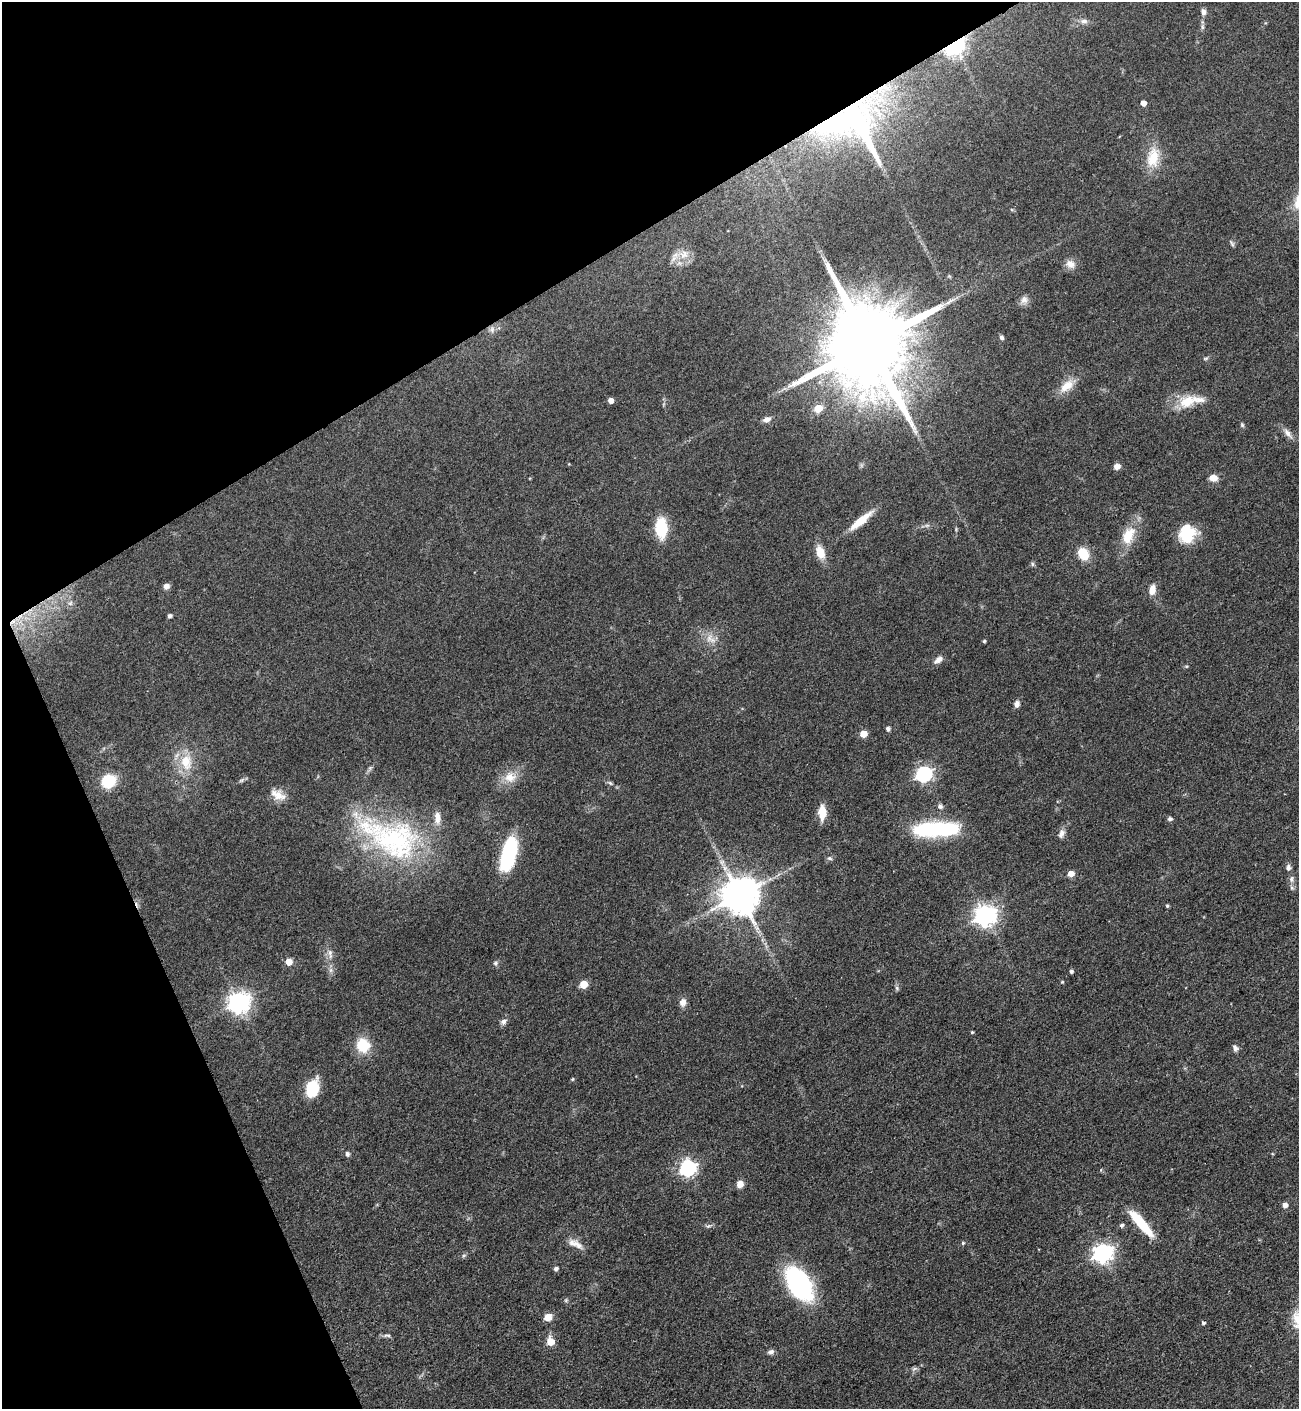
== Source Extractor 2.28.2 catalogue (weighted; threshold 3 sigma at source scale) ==
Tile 5 of 4 x 4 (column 1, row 2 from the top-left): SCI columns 378-1674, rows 2912-4318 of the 5807 x 5823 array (HDU 1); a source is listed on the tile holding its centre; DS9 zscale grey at full resolution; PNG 1301 x 1411 px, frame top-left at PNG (2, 2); no overlay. Shown black and unused: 25% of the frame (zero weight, under 3 of 4 exposures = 9% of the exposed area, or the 3 px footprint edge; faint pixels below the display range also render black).
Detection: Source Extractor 2.28.2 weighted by HDU 2 'WHT'; one run over the whole footprint, this tile lists its part. Background 0.0404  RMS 0.0045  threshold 0.0201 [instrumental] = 3 sigma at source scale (4.5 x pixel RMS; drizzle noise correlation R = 1.50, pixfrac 1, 0.05/0.05 arcsec/px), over >= 5 px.
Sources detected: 106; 2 inside a brighter object's white glare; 1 cosmic-ray / hot-pixel residue — not listed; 4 inside a brighter listed object's ellipse — not listed separately; the other 99 listed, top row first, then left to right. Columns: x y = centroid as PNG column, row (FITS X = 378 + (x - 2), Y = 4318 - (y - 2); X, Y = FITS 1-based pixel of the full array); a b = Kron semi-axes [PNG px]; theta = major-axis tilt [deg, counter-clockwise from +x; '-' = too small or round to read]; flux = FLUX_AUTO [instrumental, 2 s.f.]
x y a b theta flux
1203 12 8 6 -80 1.6
1084 21 11 6 2 1.9
1202 27 7 4 -89 0.87
1143 103 4 4 - 3.1
834 121 269 66 27 250
1153 157 30 16 78 11
1232 243 10 4 -59 0.86
684 254 15 12 -13 5.1
1070 264 13 10 -20 3.6
1024 300 12 10 60 2.6
492 329 9 6 90 1.6
1002 337 6 5 - 1.1
868 344 25 19 -68 10000
1205 358 8 4 9 0.7
1067 386 23 12 40 6.7
611 401 5 4 - 3.3
1188 401 27 15 23 11
818 408 5 5 - 14
767 419 11 7 24 2.2
1242 425 6 5 - 0.69
1288 433 17 7 -52 2.8
1117 466 8 6 23 2.2
1213 478 9 7 -5 3.9
861 521 32 8 40 9.5
927 525 7 4 1 0.92
661 528 19 11 -88 18
1187 534 18 15 72 19
1128 535 26 15 68 11
820 552 15 9 -70 6.9
1083 554 10 8 -62 12
1032 564 6 5 - 0.77
166 586 8 7 - 1.6
1152 590 13 7 77 3.7
70 603 7 6 - 1.3
170 616 5 4 - 1
711 639 18 11 -41 5
984 641 4 3 - 0.61
938 660 12 6 36 2.5
1186 666 6 3 -17 0.49
1017 704 8 6 79 1.8
888 729 6 6 - 1
863 734 5 5 - 8.1
186 762 25 17 -82 12
923 774 7 6 - 120
510 777 18 15 15 7.3
108 781 10 9 - 21
610 783 8 5 -31 0.9
278 795 20 11 -27 5
940 806 8 7 - 1.4
822 812 16 8 89 7
1170 819 6 5 - 1.1
938 829 47 16 3 43
1061 834 12 7 69 2.3
390 837 94 45 -26 84
509 854 36 13 77 41
830 858 7 5 -4 1
1288 868 7 6 - 1.5
1071 874 5 5 - 4.3
1291 879 9 7 89 1.6
739 895 11 10 - 1400
1167 906 4 4 - 0.66
985 915 8 7 - 300
758 931 7 4 -19 0.94
330 954 16 6 -80 2.7
289 962 5 5 - 7.1
495 963 7 7 - 1.1
331 970 7 6 - 1.4
1071 971 4 4 - 0.95
1062 982 5 3 - 0.39
583 984 5 5 - 11
897 988 6 5 - 0.88
239 1002 8 7 - 280
683 1002 11 8 78 2.6
504 1021 8 6 38 1.7
972 1032 3 3 - 0.52
363 1045 16 15 - 12
1235 1048 8 6 -65 1.5
572 1079 4 4 - 0.49
312 1088 16 11 75 18
347 1154 7 5 -75 1.1
688 1168 7 6 - 130
740 1184 7 7 - 3.5
1285 1205 5 5 - 2.4
1141 1223 37 9 -49 17
1121 1225 5 5 - 1.1
709 1226 10 3 15 0.89
963 1243 5 4 - 0.73
577 1244 21 9 -36 4.3
1102 1253 8 7 - 210
464 1256 7 4 45 0.72
556 1269 5 5 - 1.2
799 1284 32 17 -58 79
566 1300 5 5 - 0.67
548 1317 8 7 - 4.8
1203 1323 5 4 - 0.85
387 1335 12 5 3 1.2
550 1342 6 5 - 8.9
771 1352 7 6 - 1.5
914 1369 9 5 29 1.2
Overlapping masked pixels (flux is a lower limit): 3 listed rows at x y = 834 121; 868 344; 739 895